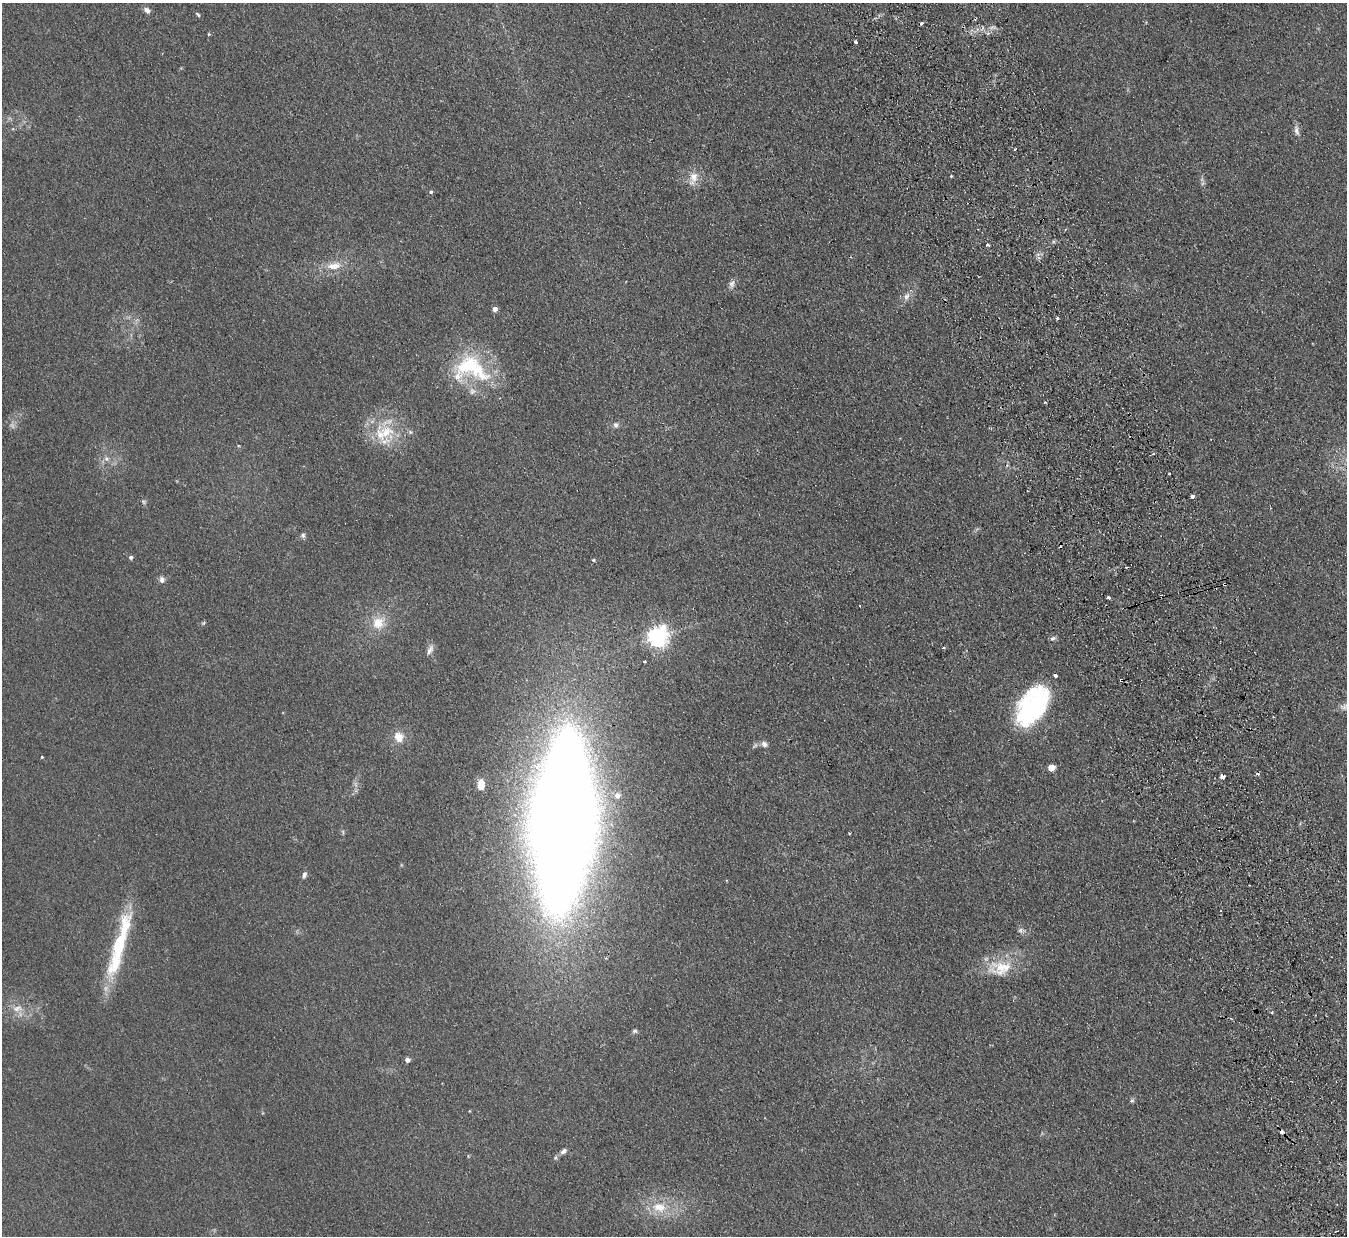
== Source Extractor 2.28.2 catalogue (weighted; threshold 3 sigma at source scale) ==
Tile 6 of 4 x 4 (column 2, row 2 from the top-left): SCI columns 1402-2746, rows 2642-3875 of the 5492 x 5407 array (HDU 1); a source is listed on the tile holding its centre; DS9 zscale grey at full resolution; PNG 1349 x 1238 px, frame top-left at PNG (2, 3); no overlay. Shown black and unused: <1% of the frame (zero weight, under 2 of 3 exposures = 3% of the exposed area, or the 3 px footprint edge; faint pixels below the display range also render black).
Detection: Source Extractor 2.28.2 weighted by HDU 2 'WHT'; one run over the whole footprint, this tile lists its part. Background 0.101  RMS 0.011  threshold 0.0517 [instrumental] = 3 sigma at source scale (4.5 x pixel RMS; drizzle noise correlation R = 1.50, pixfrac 1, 0.05/0.05 arcsec/px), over >= 5 px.
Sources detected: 74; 1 too faint to see at this stretch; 6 cosmic-ray / hot-pixel residue — not listed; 8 inside a brighter listed object's ellipse — not listed separately; the other 59 listed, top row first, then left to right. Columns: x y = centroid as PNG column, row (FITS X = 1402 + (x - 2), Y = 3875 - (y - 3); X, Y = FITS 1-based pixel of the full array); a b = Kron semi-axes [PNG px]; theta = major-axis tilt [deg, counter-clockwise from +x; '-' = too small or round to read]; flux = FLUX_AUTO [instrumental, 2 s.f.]
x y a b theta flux
147 10 8 5 -42 5.3
198 14 7 4 -45 1.6
209 34 5 3 - 1
855 42 3 3 - 5.4
1296 130 15 6 -75 5
951 176 3 3 - 1
693 177 16 12 83 13
431 192 5 5 - 1.8
987 245 4 3 - 3.6
334 266 23 10 8 17
732 284 12 7 69 5
906 296 11 8 64 6.2
495 309 4 4 - 7.6
1057 318 3 3 - 2.1
472 367 53 31 -24 98
1045 402 3 2 - 1.5
615 425 8 7 - 3.6
386 432 25 20 -24 44
410 432 6 5 - 2.1
106 459 7 7 - 4.3
1169 474 3 3 - 1.7
1192 496 3 3 - 5.2
143 502 7 5 -60 1.9
303 535 7 6 - 2.6
131 557 5 4 - 2.7
593 560 4 3 - 1.6
162 580 9 7 89 4
1224 584 3 3 - 2.6
1108 597 4 3 - 3.8
203 623 6 4 44 1.4
378 623 19 16 42 22
657 637 7 7 - 640
1053 638 8 5 20 2.7
943 648 4 3 - 1.1
430 650 14 6 61 5
645 662 3 3 - 4.7
1121 680 3 3 - 2.7
1032 706 43 24 57 160
399 737 12 10 -60 13
764 744 8 7 - 4.6
42 757 3 3 - 1.2
1051 768 5 4 - 22
1222 777 4 3 - 29
481 783 9 8 - 9.9
617 795 6 6 - 7
563 822 117 42 87 3800
849 833 3 3 - 1.8
304 875 8 5 71 3.4
1021 930 10 7 -1 4
118 946 75 18 73 72
1000 967 36 23 13 40
17 1008 16 8 8 9.8
635 1031 7 5 31 2.2
407 1060 5 5 - 4.5
1132 1100 7 5 61 2
1282 1132 4 3 - 7
563 1151 8 6 35 3.9
556 1157 6 4 71 1.7
659 1207 21 14 -10 27
Overlapping masked pixels (flux is a lower limit): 4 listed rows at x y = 1224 584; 1121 680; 1222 777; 1282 1132